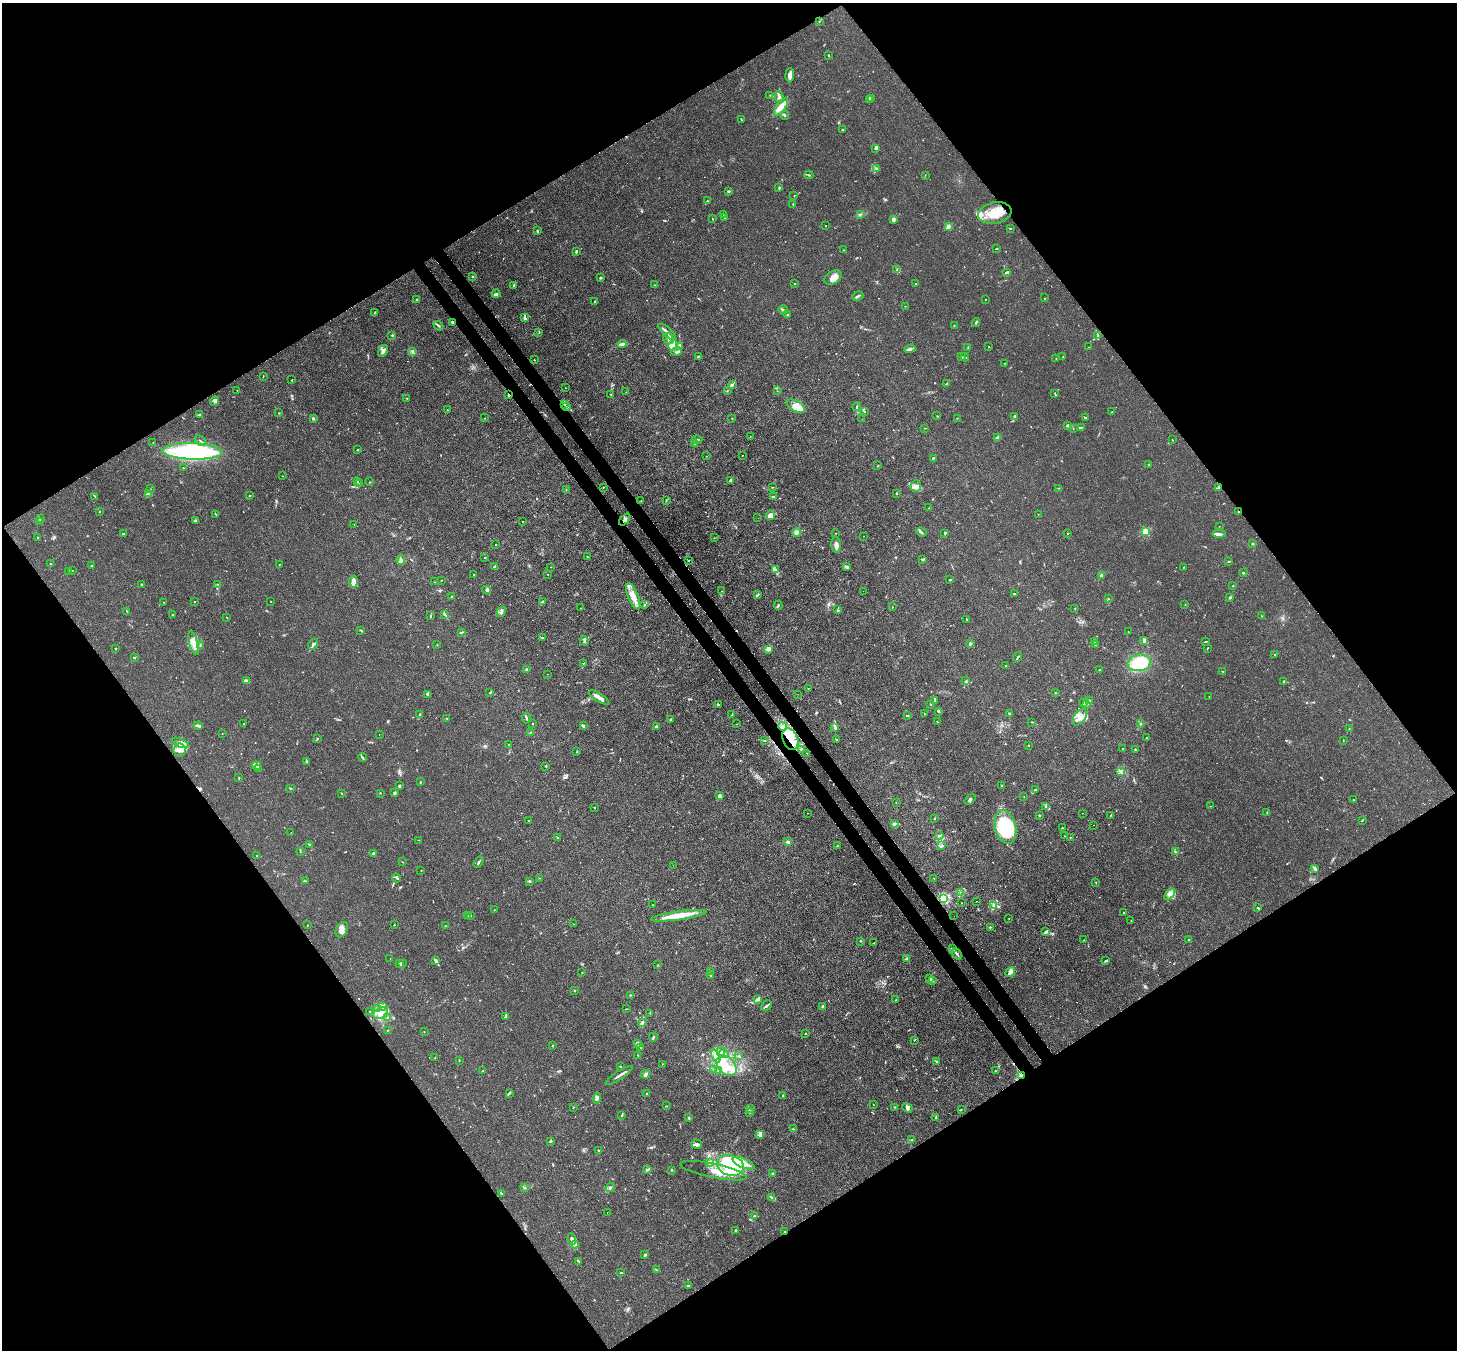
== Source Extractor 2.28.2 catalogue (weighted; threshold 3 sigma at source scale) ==
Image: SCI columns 79-5895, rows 210-5598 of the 5974 x 5946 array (HDU 1 of 3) = the unmasked area's bounding box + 8 px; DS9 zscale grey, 4 x 4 block average (1 PNG px = mean of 4 x 4 image px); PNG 1459 x 1352 px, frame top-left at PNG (2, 3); each listed source drawn as its Kron ellipse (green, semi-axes under 4 px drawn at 4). Shown black and unused: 50% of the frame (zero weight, under 3 of 4 exposures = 7% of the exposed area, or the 3 px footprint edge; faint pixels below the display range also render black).
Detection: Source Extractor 2.28.2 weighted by HDU 2 'WHT'. Background 0.025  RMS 0.0027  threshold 0.0123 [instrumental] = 3 sigma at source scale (4.5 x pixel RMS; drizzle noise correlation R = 1.50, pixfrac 1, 0.05/0.05 arcsec/px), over >= 5 px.
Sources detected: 741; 7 too faint to see at this stretch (4 x 4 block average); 6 inside a brighter object's white glare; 7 cosmic-ray / hot-pixel residue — neither listed nor drawn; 23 coinciding with a brighter row at this scale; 60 inside a brighter listed object's ellipse — not listed separately; of the other 638, all 500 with FLUX_AUTO >= 0.485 (the completeness limit of this list) listed and drawn (138 fainter detections not listed), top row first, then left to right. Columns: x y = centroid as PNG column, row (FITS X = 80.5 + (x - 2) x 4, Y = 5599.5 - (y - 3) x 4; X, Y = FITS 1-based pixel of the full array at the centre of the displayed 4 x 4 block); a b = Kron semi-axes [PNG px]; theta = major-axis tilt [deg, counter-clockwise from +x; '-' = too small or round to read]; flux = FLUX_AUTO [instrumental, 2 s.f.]
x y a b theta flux
819 21 3 2 - 0.96
828 55 2 2 - 1.6
790 75 7 3 87 9.4
770 95 2 2 - 0.56
779 97 6 2 -75 3.5
870 99 2 2 - 0.89
872 99 2 2 - 0.87
781 107 10 4 53 16
785 115 4 2 - 1.7
741 119 3 2 - 1.2
843 130 2 2 - 1
876 148 3 3 - 3.2
877 168 2 2 - 1.2
809 175 4 2 - 1.6
925 175 3 2 - 0.7
779 188 2 2 - 1.7
728 191 3 2 - 2.2
794 196 2 2 - 1
707 201 2 2 - 1.1
793 204 2 2 - 0.98
995 213 17 10 11 39
723 214 2 2 - 0.5
860 214 2 2 - 0.88
724 218 2 2 - 0.73
712 219 2 2 - 1.1
893 219 2 2 - 11
826 226 2 2 - 0.74
948 226 2 2 - 9.6
1010 228 2 2 - 1.4
537 231 3 2 - 2.3
996 249 2 2 - 0.87
843 250 2 2 - 0.52
576 251 3 2 - 2.2
897 270 3 2 - 1.1
1006 272 4 2 - 2.4
473 276 2 2 - 1.4
600 278 3 2 - 1.1
833 278 9 6 31 12
795 284 2 2 - 0.76
915 284 2 2 - 0.89
654 285 2 2 - 0.52
514 286 3 2 - 2
496 294 4 4 - 3.4
858 296 6 2 25 3.6
1045 298 2 2 - 0.52
417 299 3 2 - 1.1
985 300 2 2 - 0.49
595 301 3 2 - 1.1
905 306 2 2 - 0.64
783 310 5 2 - 3.7
374 313 3 2 - 0.87
787 315 2 2 - 2.5
524 318 4 3 - 2.6
976 322 4 2 - 1.8
452 323 2 2 - 5.5
954 325 2 2 - 0.81
438 326 5 2 - 2.4
667 332 11 2 -41 6
539 333 2 2 - 0.52
392 335 3 2 - 1.2
1098 336 4 2 - 2.7
668 339 6 5 - 6.6
622 344 4 2 - 5.2
673 345 6 4 76 7
680 347 3 2 - 1.5
989 347 2 2 - 0.96
1089 347 2 2 - 0.51
968 348 2 2 - 0.99
910 349 5 2 - 2.9
383 351 6 4 58 6
412 352 3 2 - 2
677 352 5 2 - 2.4
698 356 3 2 - 2.7
961 357 3 2 - 1.4
965 357 4 2 - 1.5
1063 357 2 2 - 0.88
1056 359 2 2 - 0.57
534 360 2 2 - 0.92
1005 363 2 2 - 0.68
263 377 2 2 - 0.53
292 380 2 2 - 0.73
947 383 3 2 - 1.1
732 385 3 2 - 2.2
566 388 2 2 - 0.73
237 390 2 2 - 0.49
727 391 2 2 - 0.91
777 391 2 2 - 0.52
626 392 2 2 - 0.52
1055 393 2 2 - 0.96
611 394 2 2 - 0.88
508 395 3 2 - 1.6
407 398 2 2 - 0.58
215 401 5 3 - 3.8
564 404 3 2 - 1.3
796 406 10 5 -30 16
567 407 3 2 - 2.9
857 407 4 2 - 2.1
447 410 2 2 - 0.6
864 411 2 2 - 1.1
1112 412 2 2 - 0.84
279 413 2 2 - 0.82
199 415 3 2 - 1.6
937 416 2 2 - 0.75
1014 416 4 2 - 2.2
313 418 2 2 - 0.9
485 418 2 2 - 0.61
732 418 2 2 - 0.54
957 418 2 2 - 0.81
1085 418 3 2 - 2.9
862 419 2 2 - 1.1
1067 426 3 2 - 3.9
1081 427 4 2 - 1.7
925 428 2 2 - 0.72
1073 428 2 2 - 0.9
750 436 2 2 - 0.68
998 438 4 2 - 6.2
697 440 5 2 - 1.9
1172 440 2 2 - 1
200 441 7 2 -37 2.7
153 442 2 2 - 0.61
695 443 3 2 - 1.4
358 450 3 2 - 1.3
192 451 30 8 -2 220
742 455 2 2 - 0.97
706 456 2 2 - 0.52
933 458 2 2 - 2.3
1149 465 2 2 - 1.2
878 466 3 2 - 0.69
183 468 2 2 - 0.93
283 476 2 2 - 0.53
731 480 2 2 - 14
357 482 2 2 - 1.3
370 482 3 2 - 0.82
360 484 2 2 - 0.93
916 486 6 5 - 7.3
603 487 2 2 - 1
772 487 2 2 - 0.75
1219 487 2 2 - 2.8
1058 488 2 2 - 0.56
150 489 2 2 - 0.87
566 489 2 2 - 0.7
148 493 3 2 - 2.5
896 493 3 2 - 1.1
95 496 2 2 - 0.85
250 496 2 2 - 1.2
774 496 2 2 - 1.5
666 500 2 2 - 0.6
641 501 2 2 - 0.75
929 508 2 2 - 0.77
99 511 2 2 - 1
1238 511 2 2 - 2
216 514 2 2 - 0.67
1038 514 2 2 - 0.59
771 515 4 3 - 7.7
40 518 3 3 - 2.5
758 518 2 2 - 1.1
625 520 7 2 47 4.8
195 521 2 2 - 3.3
522 521 2 2 - 0.5
40 522 3 2 - 0.82
354 524 2 2 - 0.71
1219 526 2 2 - 0.54
1145 531 2 2 - 79
797 532 4 3 - 5.8
921 532 5 2 - 1.9
836 533 2 2 - 0.55
1068 533 2 2 - 0.83
123 534 3 2 - 1.5
945 534 2 2 - 0.68
1219 534 6 3 -1 4.7
864 536 2 2 - 1.1
38 538 2 2 - 0.79
714 538 2 2 - 0.52
496 544 2 2 - 1.2
1252 544 3 2 - 1.2
836 545 8 4 -85 6.9
587 556 2 2 - 2.1
484 558 2 2 - 0.64
923 559 3 2 - 3.5
401 560 5 3 - 4.8
688 560 2 2 - 1
1228 561 4 2 - 1.3
50 564 2 2 - 0.66
279 564 2 2 - 0.99
91 566 3 2 - 1.2
494 566 3 2 - 1.6
550 567 2 2 - 0.5
846 567 3 2 - 1.8
1183 567 2 2 - 0.5
775 569 4 3 - 3.2
72 570 2 2 - 1
69 571 2 2 - 0.75
1243 573 2 2 - 1.6
473 574 2 2 - 0.66
548 574 2 2 - 0.7
1101 575 2 2 - 18
441 580 2 2 - 0.66
950 580 2 2 - 2
353 582 6 3 -87 12
434 582 2 2 - 0.68
142 584 3 2 - 1.4
217 584 2 2 - 0.62
1233 586 2 2 - 0.84
487 590 4 2 - 2.8
722 591 2 2 - 0.7
863 591 2 2 - 0.5
1015 594 3 2 - 0.84
758 595 4 2 - 1.6
452 596 3 2 - 1.6
633 596 14 5 -68 18
1230 598 3 2 - 1.7
1108 599 2 2 - 0.77
271 601 2 2 - 0.7
163 602 2 2 - 1.7
195 602 2 2 - 0.95
542 602 4 2 - 3.2
644 605 2 2 - 1.3
778 605 5 2 - 1.9
1185 605 2 2 - 0.5
893 607 2 2 - 0.66
580 608 2 2 - 0.58
1075 608 2 2 - 1.3
837 610 4 2 - 1.2
127 611 2 2 - 0.81
501 612 5 3 - 4.2
445 614 3 2 - 1.1
173 615 2 2 - 0.82
430 616 3 2 - 1.2
1262 616 2 2 - 0.61
226 617 2 2 - 1.1
966 619 2 2 - 0.73
361 630 2 2 - 0.97
461 632 3 2 - 1.6
1128 632 2 2 - 0.64
543 637 2 2 - 0.68
1144 640 4 2 - 3.5
584 641 5 2 - 2.8
1094 641 3 2 - 1
1206 641 3 2 - 1
194 643 12 4 -74 12
313 644 6 2 59 3.5
970 644 4 2 - 3
437 645 2 2 - 0.5
1095 645 2 2 - 0.85
200 646 2 2 - 0.55
1207 648 2 2 - 0.86
116 649 2 2 - 1.5
768 650 3 2 - 2.2
1275 655 2 2 - 2.1
134 657 2 2 - 4.5
1018 657 5 2 - 2
583 663 2 2 - 0.83
1139 663 12 8 10 64
1005 666 2 2 - 0.83
527 669 4 2 - 2.1
1100 669 3 2 - 0.75
1223 671 4 2 - 1.7
547 674 2 2 - 0.49
966 680 2 2 - 1
246 681 3 2 - 1.5
1283 681 3 2 - 1.2
808 688 2 2 - 0.64
490 693 2 2 - 0.84
1055 693 2 2 - 0.87
427 694 3 2 - 1.3
798 694 2 2 - 0.54
1209 697 2 2 - 0.51
599 698 12 2 -31 12
935 700 3 2 - 1.6
1090 701 2 2 - 0.89
1083 703 2 2 - 1
930 704 2 2 - 0.91
719 705 3 2 - 1.2
1086 705 2 2 - 0.65
938 711 2 2 - 3.2
1010 713 3 2 - 2.1
420 714 3 2 - 1.6
925 714 3 2 - 0.63
732 715 4 2 - 1.4
907 715 3 2 - 1.7
1079 717 9 5 51 13
447 718 2 2 - 0.54
526 718 5 2 - 2
671 720 3 2 - 2.7
937 722 2 2 - 0.73
1032 722 3 2 - 0.92
244 723 2 2 - 0.72
532 723 2 2 - 0.74
736 724 2 2 - 0.66
1140 724 2 2 - 6.6
198 726 4 3 - 3.7
583 726 3 3 - 2.3
656 726 3 2 - 3.3
782 726 4 3 - 3.5
835 727 4 2 - 4.9
1349 729 2 2 - 0.88
531 732 2 2 - 0.64
222 733 2 2 - 0.55
379 735 2 2 - 0.68
1146 737 2 2 - 0.65
317 738 2 2 - 0.63
790 739 11 7 -67 25
837 739 3 2 - 0.94
1343 740 2 2 - 0.89
764 741 2 2 - 0.76
180 743 9 3 -22 7.5
508 744 3 2 - 0.83
1028 745 2 2 - 0.68
1122 748 2 2 - 0.55
801 749 3 2 - 1.5
1135 749 2 2 - 1.1
179 750 6 6 - 10
577 752 3 2 - 1
807 753 2 2 - 0.75
362 757 5 2 - 1.9
307 762 2 2 - 1.2
256 766 4 2 - 3.7
546 766 2 2 - 1.3
258 769 4 2 - 1.2
1121 772 3 2 - 1.7
239 778 3 2 - 0.9
420 782 2 2 - 0.63
1001 785 2 2 - 1
399 786 4 2 - 2.1
290 788 2 2 - 1.5
1035 790 2 2 - 1.1
341 793 2 2 - 1
380 793 2 2 - 0.54
394 793 3 2 - 2.5
720 796 4 4 - 3
1024 797 2 2 - 0.63
970 799 6 2 42 3.3
1353 800 2 2 - 1.1
896 802 2 2 - 0.5
1210 806 2 2 - 0.63
1045 807 3 2 - 1.4
595 808 2 2 - 1.1
1267 812 2 2 - 0.58
807 813 2 2 - 0.79
1082 813 2 2 - 0.62
1111 815 2 2 - 0.67
1039 816 2 2 - 2.7
935 818 2 2 - 1
528 820 2 2 - 0.91
1362 820 3 2 - 1.1
895 823 3 2 - 3
1094 825 2 2 - 0.64
1005 827 17 10 -75 150
1062 828 2 2 - 1.1
291 833 2 2 - 0.64
939 836 4 2 - 2.4
1065 836 2 2 - 0.49
558 837 2 2 - 1.4
1070 837 2 2 - 0.98
419 840 2 2 - 0.75
787 842 2 2 - 25
309 845 2 2 - 2.6
837 845 2 2 - 0.81
942 846 3 2 - 1.6
300 852 2 2 - 1
1175 852 3 2 - 1.5
373 853 3 3 - 3.2
256 855 2 2 - 0.79
402 862 3 2 - 0.64
478 862 6 2 58 2.6
673 865 2 2 - 0.64
1315 868 4 2 - 3.2
421 870 2 2 - 0.63
396 878 5 2 - 2.2
540 878 2 2 - 0.5
934 878 2 2 - 0.58
305 881 3 2 - 1.1
529 881 2 2 - 1.2
1096 882 2 2 - 0.79
960 892 2 2 - 0.58
1170 894 7 4 48 7.3
943 898 2 2 - 240
976 901 2 2 - 1.1
961 903 2 2 - 0.55
652 905 2 2 - 0.5
993 906 3 2 - 1.1
1258 908 2 2 - 2.2
494 909 2 2 - 0.54
1123 912 2 2 - 0.81
468 916 3 2 - 1.1
470 916 2 2 - 1.2
679 916 28 4 8 30
954 916 2 2 - 0.73
1009 918 2 2 - 0.64
1131 920 2 2 - 1.2
573 924 2 2 - 0.62
308 925 2 2 - 0.6
394 925 2 2 - 0.77
445 926 2 2 - 0.52
990 927 2 2 - 1.3
342 930 8 5 62 10
1046 932 3 2 - 2.3
1083 940 2 2 - 0.5
1189 940 2 2 - 2.3
861 941 3 2 - 1.2
874 943 3 2 - 0.57
952 948 3 2 - 1.7
957 954 6 2 -48 3.1
390 959 2 2 - 0.54
907 959 2 2 - 18
435 960 2 2 - 1.1
1105 961 3 2 - 1.5
399 964 4 2 - 2.2
402 964 3 2 - 1.5
658 965 2 2 - 0.65
711 971 3 2 - 0.95
582 972 2 2 - 0.53
1010 972 5 3 - 8.3
711 975 3 2 - 1.8
929 979 3 2 - 1.5
932 980 3 2 - 1.9
575 991 2 2 - 1.1
630 995 2 2 - 0.91
757 999 3 2 - 6.5
896 1000 2 2 - 1.2
766 1005 6 2 46 2.7
382 1006 4 2 - 2.9
823 1006 2 2 - 2.9
377 1009 4 3 - 3.4
626 1009 3 2 - 0.78
370 1011 2 2 - 0.63
381 1013 8 5 26 14
650 1013 2 2 - 0.72
388 1017 2 2 - 0.54
505 1017 2 2 - 2.4
643 1022 4 3 - 2.8
387 1031 3 2 - 0.72
424 1032 2 2 - 0.63
805 1034 2 2 - 1.1
653 1037 5 2 - 2.4
914 1040 2 2 - 0.64
637 1044 2 2 - 5.7
552 1046 2 2 - 1.1
641 1048 2 2 - 0.89
721 1052 3 3 - 3.5
724 1054 5 3 - 4.3
638 1055 2 2 - 0.6
716 1056 7 3 -68 7.6
739 1056 3 2 - 1
435 1058 3 2 - 1.7
459 1060 2 2 - 0.52
937 1062 3 2 - 1.2
662 1064 2 2 - 0.48
620 1066 2 2 - 1.6
726 1066 12 8 -46 29
714 1069 2 2 - 1.3
482 1071 2 2 - 1.3
718 1071 3 2 - 1.4
995 1071 2 2 - 0.69
645 1074 4 2 - 5.9
619 1075 16 2 32 6.5
1021 1076 3 3 - 3.4
509 1093 3 2 - 1.8
647 1094 2 2 - 1.9
783 1096 3 2 - 2.1
597 1098 5 2 - 3
873 1104 2 2 - 0.64
667 1106 2 2 - 0.61
573 1107 2 2 - 0.53
895 1107 2 2 - 0.88
751 1108 2 2 - 0.84
907 1108 5 3 - 4.3
961 1110 4 2 - 0.95
749 1112 2 2 - 0.82
621 1116 2 2 - 0.55
689 1118 3 2 - 1.4
936 1118 2 2 - 3
793 1129 3 2 - 1.2
760 1134 4 2 - 2.9
912 1140 2 2 - 0.79
551 1141 2 2 - 6.1
697 1144 5 3 - 3.9
598 1151 3 2 - 0.99
709 1163 3 2 - 1.2
743 1163 12 4 -23 15
730 1165 13 10 -15 70
647 1170 2 2 - 4.6
671 1170 2 2 - 1.2
714 1171 34 7 -11 31
773 1174 2 2 - 15
610 1187 5 3 - 3.2
525 1188 2 2 - 1.3
501 1193 4 2 - 2.8
771 1197 3 2 - 1.8
607 1212 2 2 - 0.57
755 1216 3 2 - 2.6
735 1230 3 2 - 2.7
785 1231 2 2 - 1.5
572 1239 6 3 -80 6.4
575 1244 3 2 - 2
645 1255 3 2 - 2.7
578 1261 2 2 - 0.78
657 1270 3 2 - 0.83
621 1273 2 2 - 1.9
688 1286 3 2 - 1.4
Overlapping masked pixels (flux is a lower limit): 11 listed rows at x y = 995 213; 452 323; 508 395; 564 404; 567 407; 1219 487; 1238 511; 790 739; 943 898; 1021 1076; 785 1231
Diffuse or blended objects may show on this block-average render without a row.